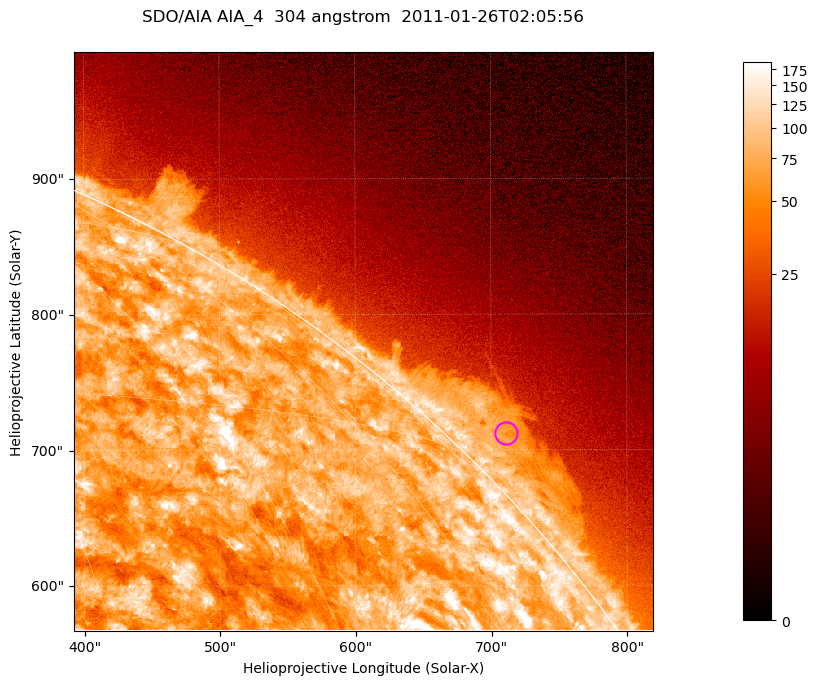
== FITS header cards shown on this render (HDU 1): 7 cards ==
TELESCOP= 'SDO/AIA '           / For AIA: SDO/AIA
INSTRUME= 'AIA_4   '           / For AIA: AIA_ATA1, AIA_ATA2, AIA_ATA3 or AIA_AT
WAVELNTH=                  304 / [angstrom] Wavelength
WAVEUNIT= 'angstrom'           / Wavelength unit: angstrom
DATE-OBS= '2011-01-26T02:05:56.127' / [ISO] Date when observation started; ISO 8
CTYPE1  = 'HPLN-TAN'           / CTYPE1; Typically HPLN
CTYPE2  = 'HPLT-TAN'           / CTYPE2; Typically HPLT

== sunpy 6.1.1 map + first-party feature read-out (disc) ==
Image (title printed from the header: SDO/AIA AIA_4  304 angstrom  2011-01-26T02:05:56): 711 x 711 px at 0.6 arcsec/px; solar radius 975 arcsec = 1624 px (partial field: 2.6% of the solar disc is inside the frame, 42% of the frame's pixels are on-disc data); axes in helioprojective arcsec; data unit not stated in the header (colour bar unlabelled)
Orientation: roll -0.132 deg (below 1 deg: not rotated)
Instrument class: DISC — disc imager (sunpy class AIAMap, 304 A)
Bright regions (active regions / flare kernels): reference = the on-disc median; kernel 7 px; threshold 5 sigma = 125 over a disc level ~73.7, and >= 1.15x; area >= 505 px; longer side >= 9 px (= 5.4 arcsec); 0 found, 0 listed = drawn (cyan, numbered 1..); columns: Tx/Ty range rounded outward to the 2 arcsec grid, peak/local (2 s.f.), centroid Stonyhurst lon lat
Off-limb structures (1.02-1.3 R_sun): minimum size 252 px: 2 found; the strongest spans PA ~310..320 deg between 1.02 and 1.06 R_sun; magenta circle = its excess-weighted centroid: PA ~315 deg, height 1.03 R_sun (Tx ~710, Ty ~712 arcsec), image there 2.7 x the reference